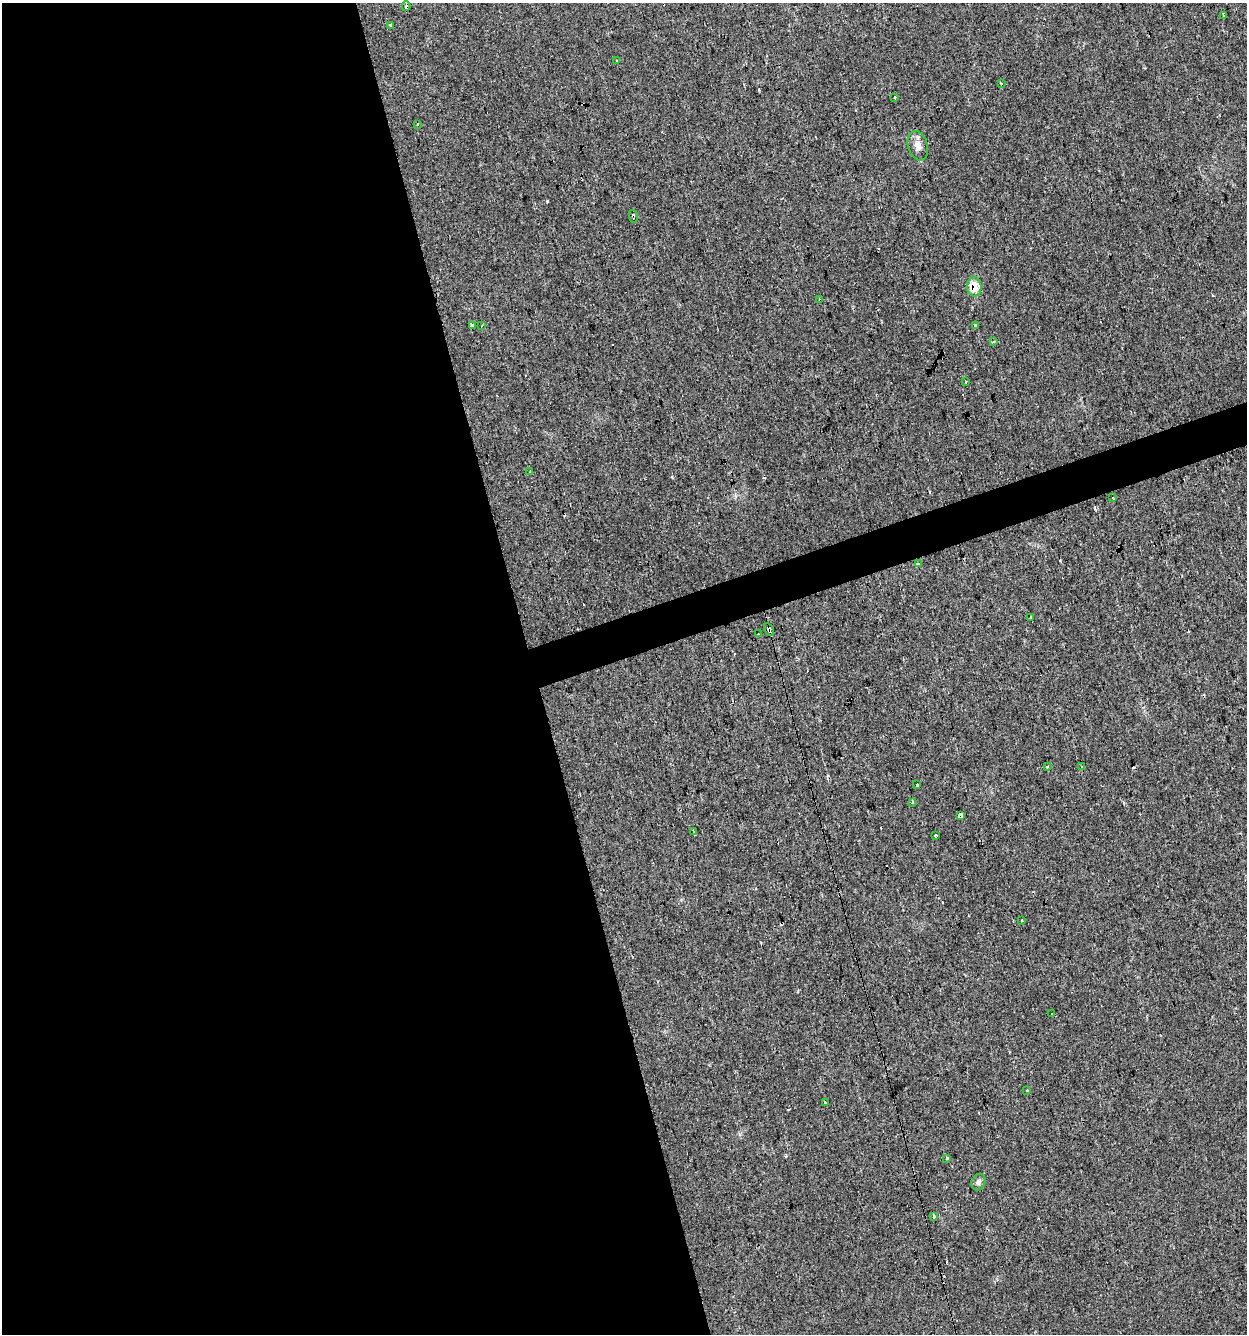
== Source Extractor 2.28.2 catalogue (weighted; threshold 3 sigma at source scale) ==
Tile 9 of 4 x 4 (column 1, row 3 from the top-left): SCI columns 109-1353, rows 1333-2664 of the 5146 x 5327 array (HDU 1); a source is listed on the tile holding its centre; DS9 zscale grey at full resolution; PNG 1249 x 1336 px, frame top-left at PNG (2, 3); each listed source drawn as its Kron ellipse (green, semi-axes under 4 px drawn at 4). Shown black and unused: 45% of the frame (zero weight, under 2 of 3 exposures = <1% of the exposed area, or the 3 px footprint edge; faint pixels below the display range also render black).
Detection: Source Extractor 2.28.2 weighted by HDU 2 'WHT'; one run over the whole footprint, this tile lists its part. Background 0.029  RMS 0.0059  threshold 0.0263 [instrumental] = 3 sigma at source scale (4.5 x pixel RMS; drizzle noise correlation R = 1.50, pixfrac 1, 0.0396/0.0396 arcsec/px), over >= 5 px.
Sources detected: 53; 17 cosmic-ray / hot-pixel residue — neither listed nor drawn; the other 36 listed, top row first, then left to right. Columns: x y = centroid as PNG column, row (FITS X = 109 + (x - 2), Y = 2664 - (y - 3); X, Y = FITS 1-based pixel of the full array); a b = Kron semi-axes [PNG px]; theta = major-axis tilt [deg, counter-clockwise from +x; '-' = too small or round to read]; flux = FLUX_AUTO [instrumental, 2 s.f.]
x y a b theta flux
406 6 5 3 - 4.1
1224 16 3 3 - 5.5
390 25 3 3 - 6.3
616 61 3 2 - 0.88
1001 83 3 2 - 0.57
895 97 3 3 - 0.92
417 124 3 3 - 1.8
918 146 15 9 -72 4.3
633 216 6 3 -77 4.2
974 287 10 7 -87 8.5
820 300 4 3 - 0.71
472 325 3 3 - 21
975 325 3 2 - 4.2
481 326 4 2 - 0.58
994 341 3 3 - 0.82
966 381 3 3 - 1.7
530 472 3 3 - 0.68
1113 498 3 3 - 2
919 564 3 3 - 3.1
1031 617 3 3 - 1.8
769 629 7 3 -59 8.5
758 634 3 3 - 0.81
1047 767 3 3 - 1.8
1082 767 3 2 - 0.82
917 785 3 3 - 1.7
912 803 3 2 - 0.53
960 815 4 3 - 66
694 831 3 2 - 0.94
935 835 3 3 - 1.4
1021 921 3 3 - 0.97
1052 1014 3 3 - 1.7
1027 1090 3 3 - 1.2
825 1103 3 3 - 12
947 1158 3 3 - 5.8
978 1182 8 6 65 1.8
933 1216 3 3 - 2.7
Overlapping masked pixels (flux is a lower limit): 6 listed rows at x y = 406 6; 633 216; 974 287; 820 300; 769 629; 960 815